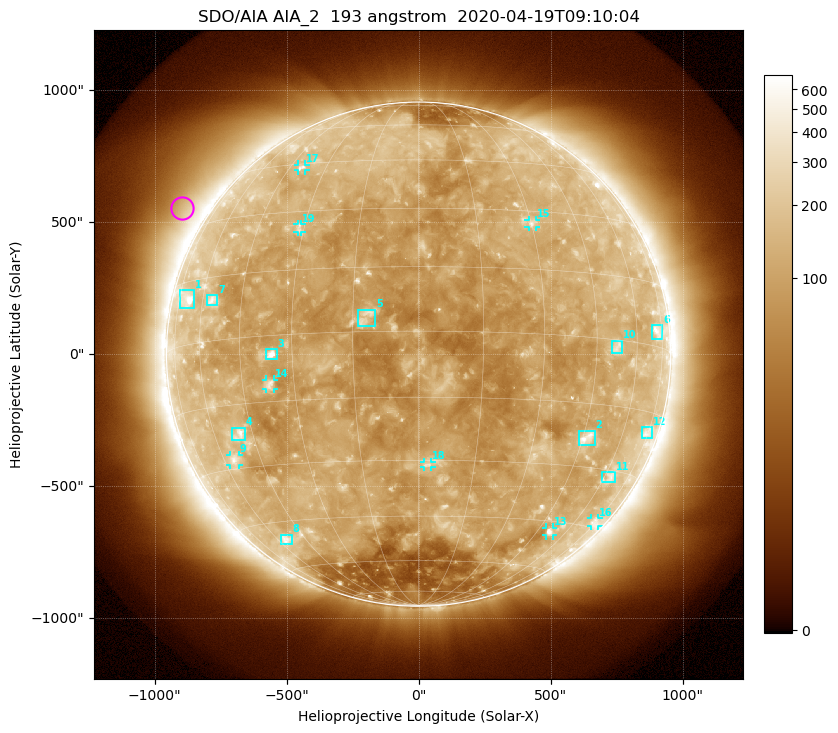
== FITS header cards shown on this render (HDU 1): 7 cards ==
TELESCOP= 'SDO/AIA'
INSTRUME= 'AIA_2'
WAVELNTH=                  193
WAVEUNIT= 'angstrom'
DATE-OBS= '2020-04-19T09:10:04.84'
CTYPE1  = 'HPLN-TAN'
CTYPE2  = 'HPLT-TAN'

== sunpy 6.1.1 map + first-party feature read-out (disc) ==
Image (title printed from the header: SDO/AIA AIA_2  193 angstrom  2020-04-19T09:10:04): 1024 x 1024 px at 2.4 arcsec/px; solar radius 955 arcsec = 398 px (full disc in frame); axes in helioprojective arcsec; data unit not stated in the header (colour bar unlabelled)
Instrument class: DISC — disc imager (sunpy class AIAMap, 193 A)
Bright regions (active regions / flare kernels): reference = the median radial profile (limb darkening/brightening removed); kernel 9 px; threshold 5 sigma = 151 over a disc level ~109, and >= 1.15x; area >= 12 px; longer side >= 10 px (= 24 arcsec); searched inside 0.97 R_sun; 19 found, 19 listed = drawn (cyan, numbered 1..; 8 of them under ~33 arcsec drawn as corner ticks so the feature stays visible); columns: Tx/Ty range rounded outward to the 5 arcsec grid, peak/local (2 s.f.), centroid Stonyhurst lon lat
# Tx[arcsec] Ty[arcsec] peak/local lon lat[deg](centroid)
1 -905..-850 175..245 4.2 -69 +11
2 605..670 -345..-290 4.9 +46 -23
3 -580..-535 -20..20 8.2 -36 -4
4 -705..-655 -330..-275 4.3 -50 -22
5 -230..-165 105..170 4.8 -12 +3
6 885..925 55..110 3.2 +72 +3
7 -805..-760 185..225 3.3 -56 +9
8 -520..-480 -720..-685 3.3 -55 -50
9 -715..-680 -420..-380 3.2 -55 -28
10 735..770 5..50 3 +52 -2
11 695..745 -485..-445 2.8 +63 -32
12 845..885 -320..-275 2.5 +74 -20
13 480..510 -690..-655 4.2 +51 -48
14 -580..-550 -135..-95 4.1 -37 -11
15 415..445 480..510 3.4 +30 +27
16 650..685 -650..-620 2.4 +73 -43
17 -455..-430 695..720 2.9 -40 +44
18 20..50 -430..-405 3.3 +2 -31
19 -460..-445 460..495 2.8 -31 +25
Off-limb structures (1.02-1.3 R_sun): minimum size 162 px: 5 found; the strongest spans PA ~35..75 deg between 1.02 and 1.3 R_sun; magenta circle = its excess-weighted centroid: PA ~60 deg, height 1.1 R_sun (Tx ~-895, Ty ~555 arcsec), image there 1.9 x the reference